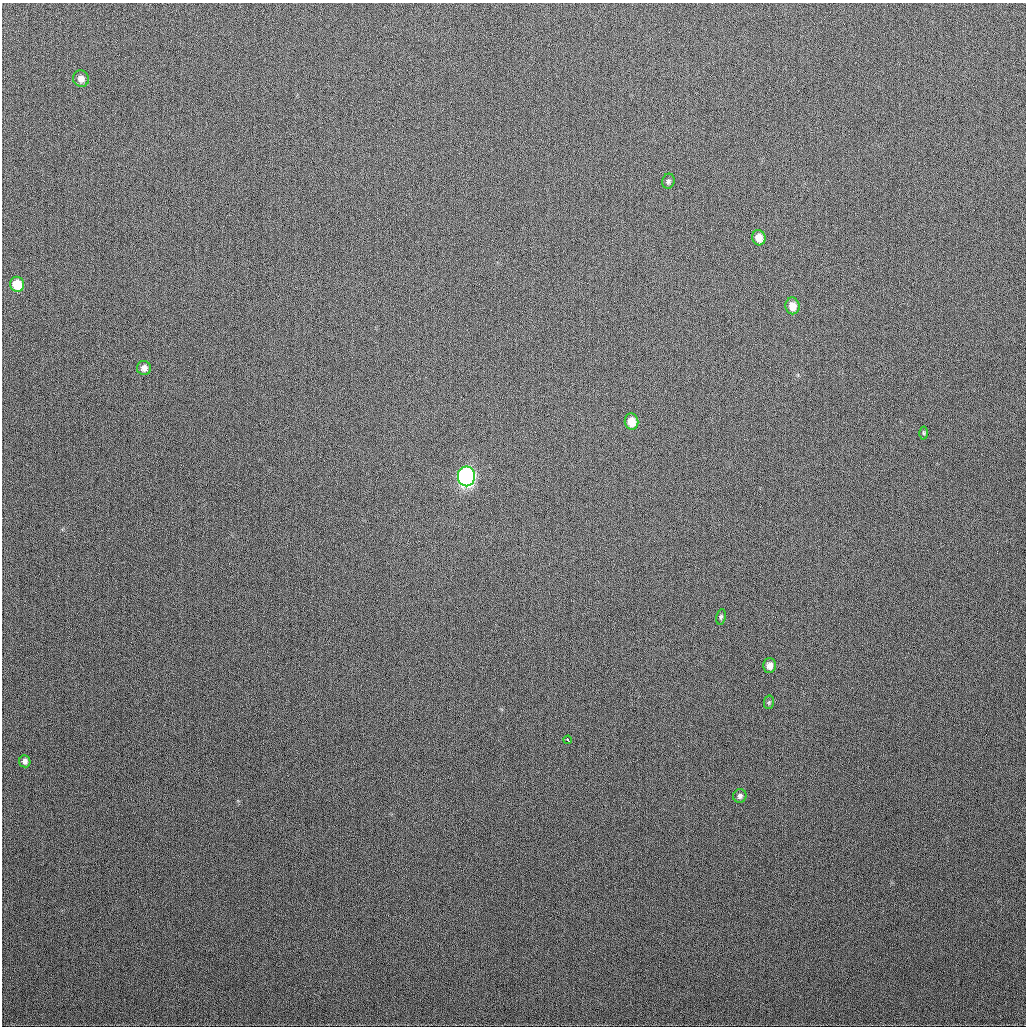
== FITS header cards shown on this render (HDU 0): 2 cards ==
NAXIS1  =                 1024
NAXIS2  =                 1024

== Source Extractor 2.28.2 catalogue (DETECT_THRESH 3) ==
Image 1024 x 1024 px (HDU 0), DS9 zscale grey, 1 PNG px = 1 image px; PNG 1028 x 1028 px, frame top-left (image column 1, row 1024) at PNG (2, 3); each listed source drawn as its Kron ellipse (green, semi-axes under 4 px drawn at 4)
Background 326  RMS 12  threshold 36.4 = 3 sigma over >= 5 px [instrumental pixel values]
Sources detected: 15; all 15 listed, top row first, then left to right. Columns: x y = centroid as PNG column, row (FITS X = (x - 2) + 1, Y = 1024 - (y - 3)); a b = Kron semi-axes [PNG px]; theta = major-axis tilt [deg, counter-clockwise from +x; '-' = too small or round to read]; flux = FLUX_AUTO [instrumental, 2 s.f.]
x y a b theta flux
81 79 8 7 - 5500
668 181 7 6 - 2100
759 238 7 6 - 8800
17 284 7 7 - 16000
792 306 8 7 - 8800
144 368 7 7 - 4700
631 422 8 7 - 12000
924 433 6 4 -89 1000
466 476 10 8 90 260000
721 617 8 4 79 1500
769 666 7 6 - 5100
769 702 7 5 78 1200
568 740 4 3 - 3600
25 761 6 5 - 2900
740 796 7 6 - 2600